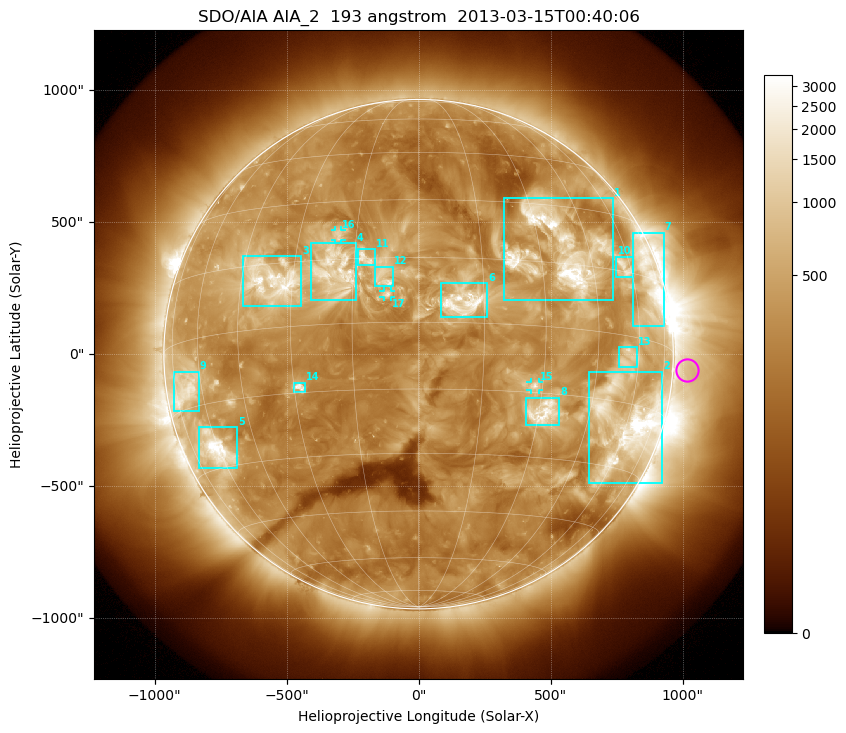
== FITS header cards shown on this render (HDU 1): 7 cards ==
TELESCOP= 'SDO/AIA'
INSTRUME= 'AIA_2'
WAVELNTH=                  193
WAVEUNIT= 'angstrom'
DATE-OBS= '2013-03-15T00:40:06.84'
CTYPE1  = 'HPLN-TAN'
CTYPE2  = 'HPLT-TAN'

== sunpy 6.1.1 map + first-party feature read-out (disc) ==
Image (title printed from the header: SDO/AIA AIA_2  193 angstrom  2013-03-15T00:40:06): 1024 x 1024 px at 2.4 arcsec/px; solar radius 965 arcsec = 402 px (full disc in frame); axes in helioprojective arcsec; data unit not stated in the header (colour bar unlabelled)
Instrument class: DISC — disc imager (sunpy class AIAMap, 193 A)
Bright regions (active regions / flare kernels): reference = the median radial profile (limb darkening/brightening removed); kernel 9 px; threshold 5 sigma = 691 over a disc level ~302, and >= 1.15x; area >= 12 px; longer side >= 10 px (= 24 arcsec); searched inside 0.97 R_sun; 17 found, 17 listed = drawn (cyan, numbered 1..; 3 of them under ~33 arcsec drawn as corner ticks so the feature stays visible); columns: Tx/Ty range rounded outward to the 5 arcsec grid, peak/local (2 s.f.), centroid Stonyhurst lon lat
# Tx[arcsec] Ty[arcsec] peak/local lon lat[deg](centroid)
1 325..740 205..590 15 +35 +18
2 645..925 -490..-65 19 +60 -20
3 -665..-445 180..375 10 -36 +11
4 -410..-235 205..420 6.3 -19 +12
5 -830..-685 -435..-275 12 -61 -26
6 85..260 140..270 9.6 +10 +5
7 810..930 105..460 8.4 +68 +14
8 405..535 -270..-165 8.8 +31 -19
9 -930..-830 -215..-65 5.2 -68 -11
10 745..810 290..370 5.1 +57 +16
11 -230..-165 335..400 5.8 -12 +15
12 -165..-95 255..330 6.1 -8 +10
13 760..830 -50..30 4.1 +55 -5
14 -475..-430 -145..-105 7.2 -29 -14
15 425..455 -135..-105 5.6 +28 -14
16 -320..-290 435..470 3.9 -20 +21
17 -135..-105 215..240 5.6 -7 +6
Off-limb structures (1.02-1.3 R_sun): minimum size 162 px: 2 found; the strongest spans PA ~230..300 deg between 1.02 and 1.3 R_sun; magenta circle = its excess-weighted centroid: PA ~265 deg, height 1.06 R_sun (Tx ~1015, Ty ~-60 arcsec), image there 1.7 x the reference